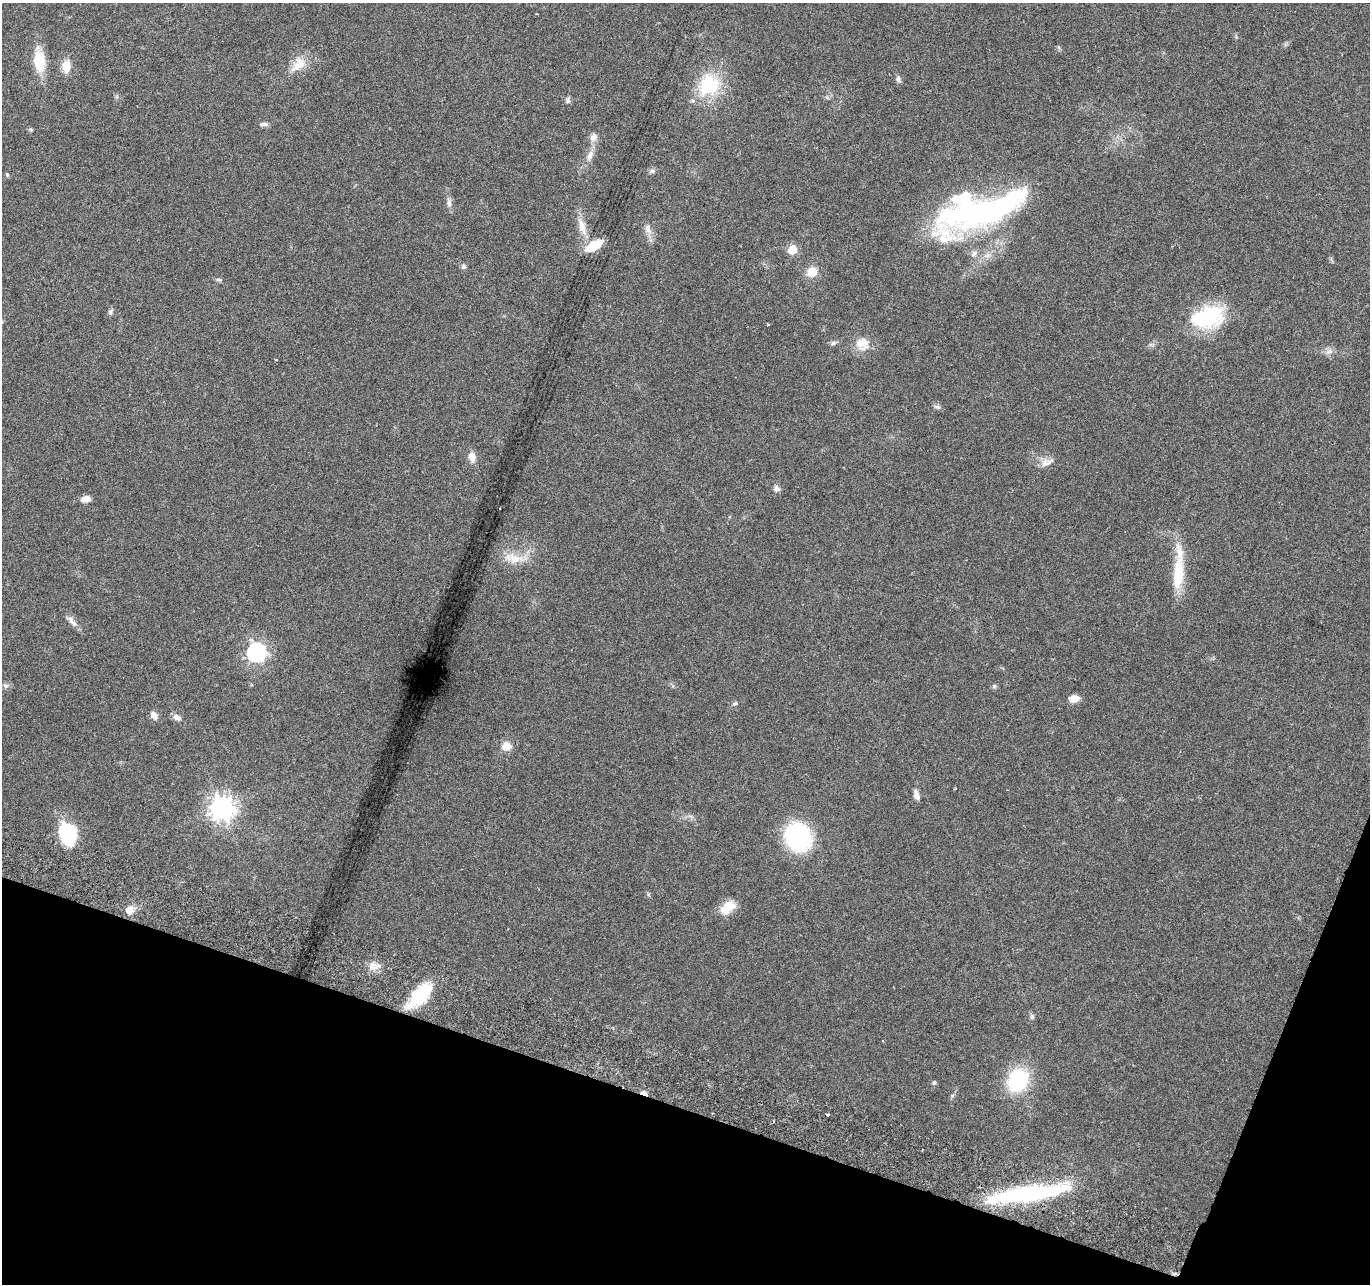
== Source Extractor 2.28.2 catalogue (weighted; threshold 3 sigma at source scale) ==
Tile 15 of 4 x 4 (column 3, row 4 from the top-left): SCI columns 2759-4126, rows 269-1550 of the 5525 x 5730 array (HDU 1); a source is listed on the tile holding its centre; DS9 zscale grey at full resolution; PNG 1372 x 1286 px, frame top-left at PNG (2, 3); no overlay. Shown black and unused: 16% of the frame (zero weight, under 3 of 6 exposures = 3% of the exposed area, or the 3 px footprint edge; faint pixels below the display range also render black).
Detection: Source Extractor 2.28.2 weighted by HDU 2 'WHT'; one run over the whole footprint, this tile lists its part. Background 0.0272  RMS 0.0021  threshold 0.00863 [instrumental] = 3 sigma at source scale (4.09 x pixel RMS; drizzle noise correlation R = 1.36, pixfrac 0.8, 0.0396/0.0396 arcsec/px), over >= 5 px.
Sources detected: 63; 2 inside a brighter object's white glare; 1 cosmic-ray / hot-pixel residue — not listed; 3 inside a brighter listed object's ellipse — not listed separately; the other 57 listed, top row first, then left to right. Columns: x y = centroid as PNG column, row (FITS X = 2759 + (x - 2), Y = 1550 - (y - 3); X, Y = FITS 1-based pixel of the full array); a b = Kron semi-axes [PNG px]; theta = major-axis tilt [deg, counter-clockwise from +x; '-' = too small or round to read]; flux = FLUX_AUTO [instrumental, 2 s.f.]
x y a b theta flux
39 61 25 13 -84 6.1
298 64 25 15 45 3.3
66 66 16 10 86 2.6
898 79 9 6 -89 0.62
709 85 28 25 48 11
568 100 8 6 80 0.47
264 124 11 5 0 0.63
31 129 7 5 -33 0.29
593 137 10 8 54 1.2
590 156 16 8 65 1.5
652 171 8 6 -16 0.56
7 175 6 4 -62 0.29
449 203 16 6 -84 0.92
974 212 95 34 22 51
582 226 26 10 -75 2.7
648 229 15 8 -67 1.3
594 246 15 7 30 6.2
792 250 6 5 - 7.2
974 254 9 7 52 0.79
463 267 6 6 - 0.55
812 272 10 10 - 3.1
219 280 9 4 -5 0.36
110 311 8 5 54 0.47
1207 318 41 24 16 15
833 343 8 6 16 0.49
862 344 19 17 -26 3.1
1329 351 10 6 21 0.85
276 360 4 2 - 0.12
937 407 9 6 -15 0.53
472 457 15 9 -78 1.5
1044 463 15 8 57 1.5
776 488 8 7 - 0.73
85 499 9 7 7 1.5
515 558 27 13 -14 3.9
1178 573 47 14 85 7.9
71 619 11 8 -53 0.93
256 652 8 7 - 76
6 686 9 6 10 0.6
994 686 6 5 - 0.36
1074 698 11 8 8 1.8
735 703 8 5 11 0.36
154 716 11 8 -54 1
177 717 11 8 -25 0.97
506 746 11 10 - 2.2
916 795 12 6 -72 1.1
222 808 9 8 - 180
68 833 23 17 -72 11
798 837 20 18 -63 30
728 907 21 12 38 3.4
130 910 10 9 - 1.7
377 966 15 8 34 1.5
419 995 32 14 44 11
1032 1017 7 5 69 0.39
1018 1080 22 18 63 15
934 1083 6 5 - 0.35
644 1093 8 4 -24 2.2
1027 1193 77 16 9 26
Overlapping masked pixels (flux is a lower limit): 1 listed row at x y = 644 1093